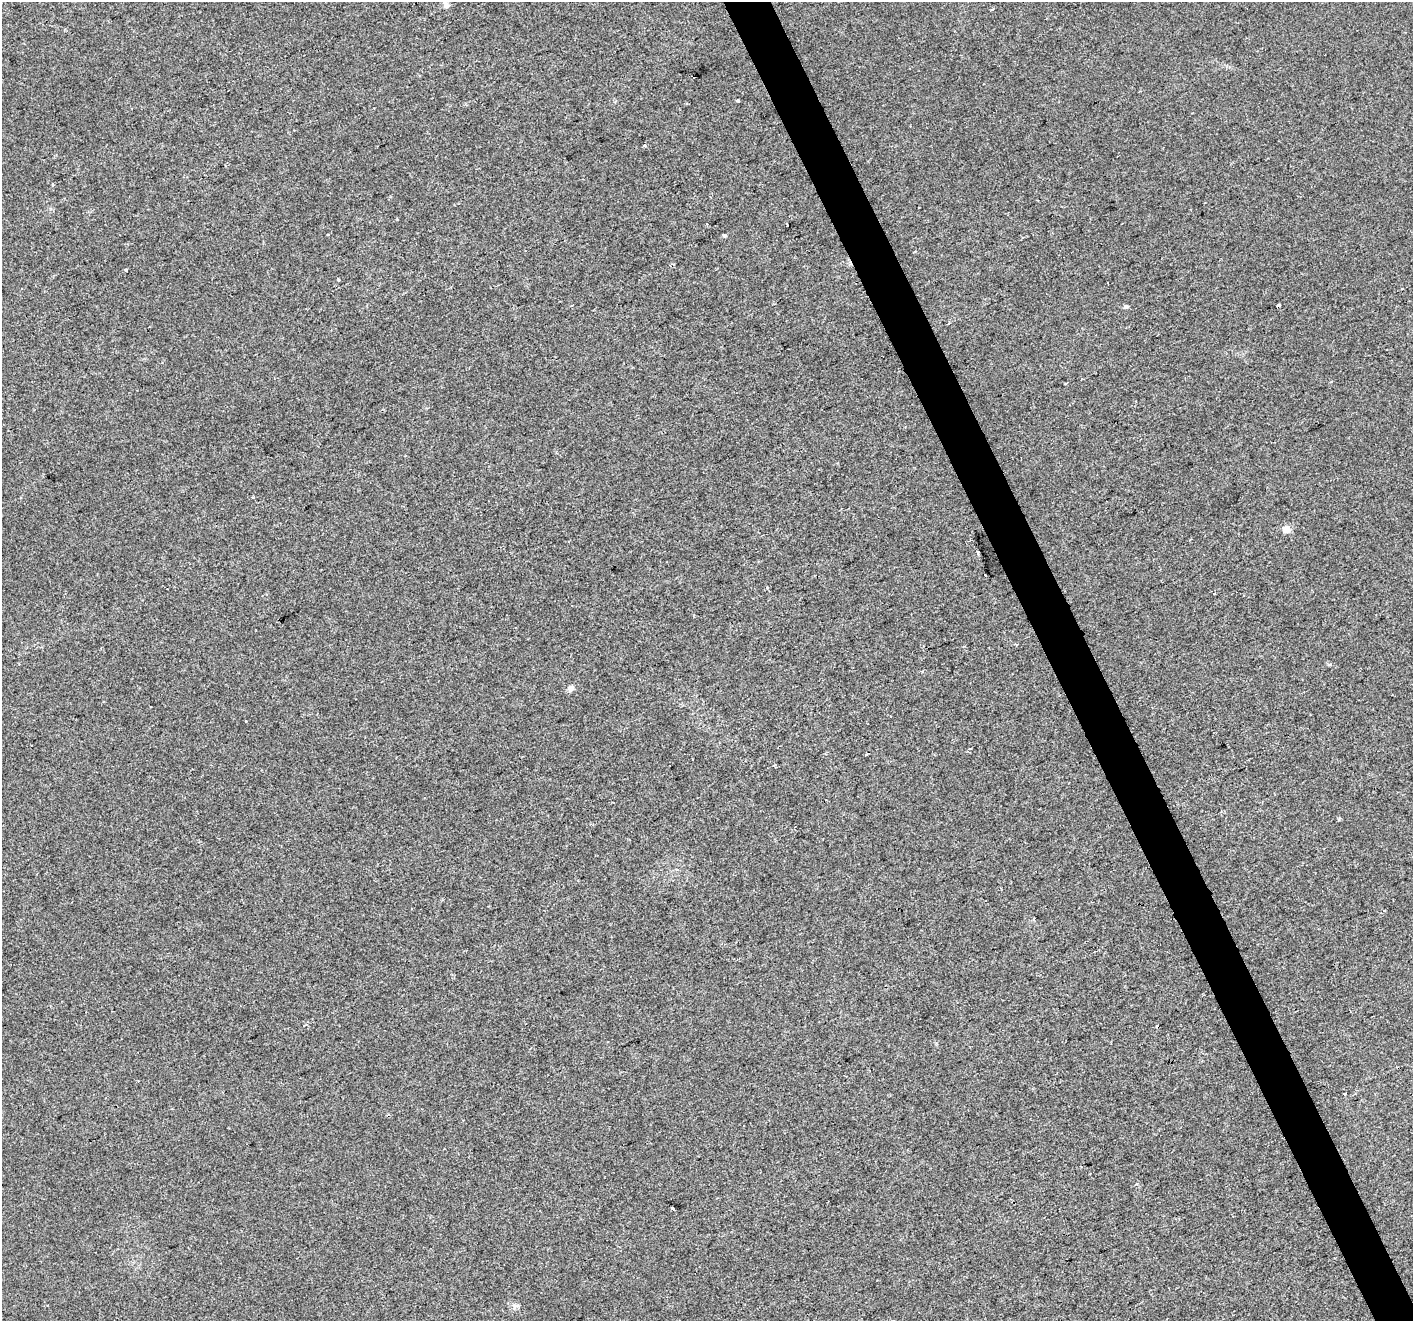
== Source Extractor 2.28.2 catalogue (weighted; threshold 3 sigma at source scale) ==
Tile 6 of 4 x 4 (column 2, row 2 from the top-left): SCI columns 1414-2824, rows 2783-4101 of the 5647 x 5507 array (HDU 1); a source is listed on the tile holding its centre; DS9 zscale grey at full resolution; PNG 1415 x 1323 px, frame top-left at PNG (2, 2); no overlay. Shown black and unused: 3% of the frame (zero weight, under 2 of 3 exposures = <1% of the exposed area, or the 3 px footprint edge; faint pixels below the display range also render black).
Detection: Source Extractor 2.28.2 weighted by HDU 2 'WHT'; one run over the whole footprint, this tile lists its part. Background 0.00657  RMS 0.0046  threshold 0.0208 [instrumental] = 3 sigma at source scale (4.5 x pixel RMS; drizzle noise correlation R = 1.50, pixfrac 1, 0.0396/0.0396 arcsec/px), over >= 5 px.
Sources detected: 24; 2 cosmic-ray / hot-pixel residue — not listed; the other 22 listed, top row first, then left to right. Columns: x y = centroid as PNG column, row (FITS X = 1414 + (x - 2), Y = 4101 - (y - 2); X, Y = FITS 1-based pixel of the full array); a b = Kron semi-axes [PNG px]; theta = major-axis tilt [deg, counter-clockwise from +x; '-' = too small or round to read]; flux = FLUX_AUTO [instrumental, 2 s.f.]
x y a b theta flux
446 5 10 7 -71 2
737 100 3 3 - 2.2
645 146 3 3 - 1.6
53 185 3 3 - 1.1
788 226 3 3 - 3
724 235 4 3 - 1.6
915 251 3 3 - 0.45
126 270 3 3 - 0.59
338 279 4 3 - 0.43
1279 305 3 3 - 2.6
1126 306 6 4 15 0.79
253 497 3 2 - 0.6
1286 529 5 5 - 9.5
978 553 3 2 - 0.85
985 575 3 3 - 3.4
1016 644 3 3 - 0.62
570 688 8 7 - 2
246 721 3 3 - 0.65
1157 1026 4 3 - 0.38
1344 1093 3 3 - 3.7
672 1208 4 3 - 3
515 1306 7 6 - 1.3
Isophote crosses this tile's border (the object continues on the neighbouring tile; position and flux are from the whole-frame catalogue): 1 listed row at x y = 446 5
Unlisted compact peaks at least as high as the median listed source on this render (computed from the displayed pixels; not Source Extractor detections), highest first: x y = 1339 819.